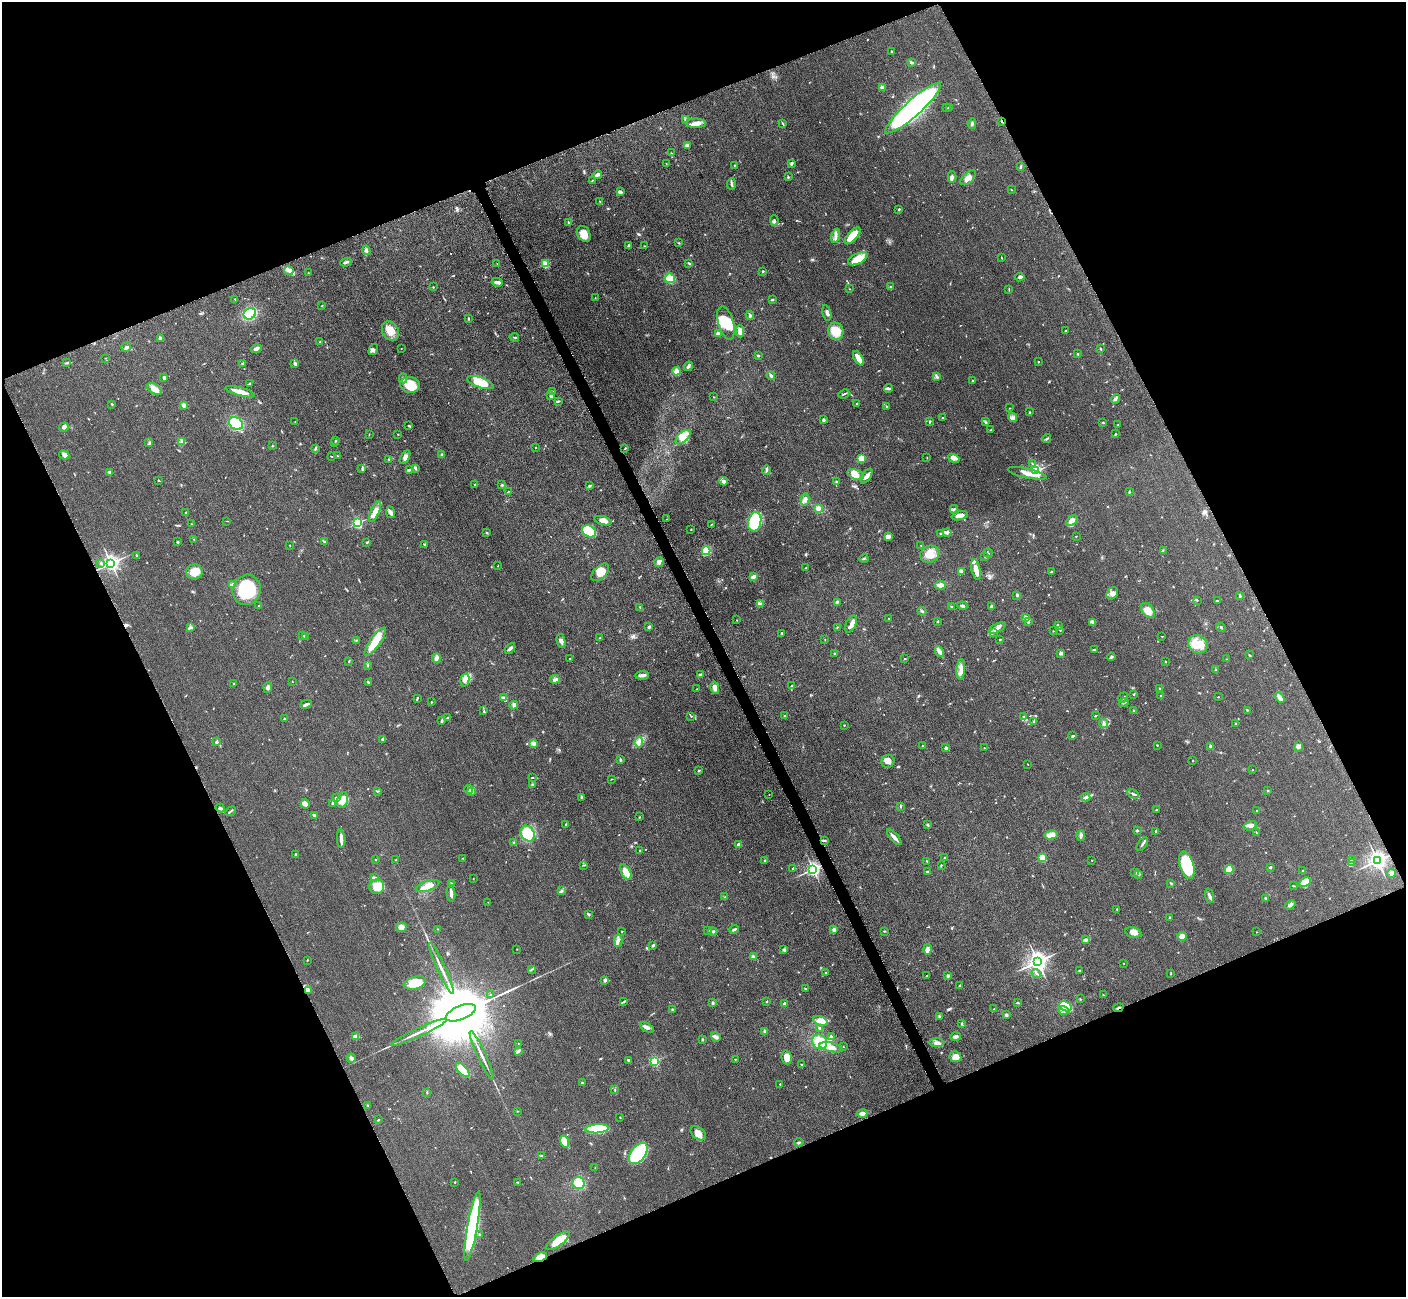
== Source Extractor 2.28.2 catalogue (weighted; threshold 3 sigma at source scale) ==
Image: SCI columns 66-5681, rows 190-5366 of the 5700 x 5663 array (HDU 1 of 3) = the unmasked area's bounding box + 8 px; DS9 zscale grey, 4 x 4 block average (1 PNG px = mean of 4 x 4 image px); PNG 1408 x 1299 px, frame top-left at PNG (2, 2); each listed source drawn as its Kron ellipse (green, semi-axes under 4 px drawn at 4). Shown black and unused: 44% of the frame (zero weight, under 3 of 5 exposures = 3% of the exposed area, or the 3 px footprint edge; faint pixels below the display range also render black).
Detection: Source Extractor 2.28.2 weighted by HDU 2 'WHT'. Background 0.0531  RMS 0.0059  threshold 0.0264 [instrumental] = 3 sigma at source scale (4.5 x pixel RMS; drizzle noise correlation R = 1.50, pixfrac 1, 0.05/0.05 arcsec/px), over >= 5 px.
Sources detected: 714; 2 too faint to see at this stretch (4 x 4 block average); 3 inside a brighter object's white glare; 4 cosmic-ray / hot-pixel residue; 1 long thin detection or spike segment (spike, bleed or trail) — neither listed nor drawn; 19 coinciding with a brighter row at this scale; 41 inside a brighter listed object's ellipse — not listed separately; of the other 644, all 500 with FLUX_AUTO >= 1.3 (the completeness limit of this list) listed and drawn (144 fainter detections not listed), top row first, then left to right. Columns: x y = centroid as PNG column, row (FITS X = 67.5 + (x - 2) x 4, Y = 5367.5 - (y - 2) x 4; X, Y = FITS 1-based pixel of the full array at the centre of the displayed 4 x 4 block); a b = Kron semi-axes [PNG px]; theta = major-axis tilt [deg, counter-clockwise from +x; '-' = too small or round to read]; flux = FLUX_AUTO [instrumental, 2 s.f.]
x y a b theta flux
892 51 2 2 - 2.1
912 62 3 2 - 7.5
882 88 3 3 - 9.9
946 107 3 2 - 1.9
949 107 4 3 - 7.9
913 108 37 8 42 1100
685 120 3 2 - 4
1002 121 2 2 - 11
696 123 10 4 1 22
783 124 4 2 - 2.8
972 124 5 2 - 6.6
687 145 3 3 - 15
671 153 2 2 - 1.6
792 163 3 3 - 5
666 164 2 2 - 1.3
734 165 2 2 - 2.6
1021 167 2 2 - 1.8
597 175 5 2 - 15
788 177 3 2 - 4.1
952 177 5 3 - 9.1
968 178 9 5 41 20
592 181 2 2 - 1.3
731 184 6 2 85 4.4
1011 190 3 2 - 1.7
620 192 3 2 - 11
600 201 2 2 - 1.8
899 209 2 2 - 3
774 220 5 2 - 5.8
568 222 3 2 - 1.8
584 234 8 6 -58 32
836 236 7 3 76 11
853 236 10 5 48 57
679 243 2 2 - 2
628 246 3 2 - 4.7
644 246 2 2 - 1.3
366 250 5 4 - 8.4
1001 257 3 2 - 2
858 259 10 5 25 55
346 262 5 2 - 6.6
497 263 2 2 - 2
689 263 4 2 - 4
545 264 2 2 - 180
289 271 5 4 - 11
763 271 2 2 - 3.1
308 273 2 2 - 1.3
1020 277 5 2 - 5
670 278 5 4 - 81
497 282 5 3 - 11
433 287 2 2 - 2
890 287 3 2 - 2.5
849 289 2 2 - 1.5
1009 289 2 2 - 1.6
595 298 2 2 - 1.5
235 299 2 2 - 1.4
772 300 3 2 - 3
322 306 3 2 - 2.2
827 313 8 2 -76 9.8
250 314 6 5 - 130
750 316 4 3 - 6
469 319 3 2 - 1.4
726 323 17 7 -74 100
390 331 10 8 -61 38
740 331 6 3 -89 25
836 331 9 7 -76 67
1066 331 2 2 - 3.1
718 333 2 2 - 41
514 337 5 2 - 2.1
160 338 3 3 - 12
320 342 2 2 - 2.7
126 347 5 3 - 7
256 349 5 3 - 12
373 349 6 4 57 9.2
401 349 2 2 - 1.5
1100 349 3 2 - 2.9
1077 354 2 2 - 3
758 356 2 2 - 14
106 358 2 2 - 1.5
859 358 8 3 -59 38
1038 362 2 2 - 1.6
66 363 2 2 - 1.9
243 363 3 2 - 2.9
295 364 3 2 - 8.8
688 366 5 3 - 6.5
676 371 4 3 - 32
771 376 4 2 - 8.1
936 376 3 2 - 3.1
164 378 2 2 - 12
403 378 5 3 - 6.5
972 380 2 2 - 2.6
480 382 14 5 -19 61
249 384 4 2 - 3
410 385 10 8 -10 91
889 388 4 2 - 6.9
154 389 8 4 -33 29
552 391 3 2 - 3
240 392 15 3 -15 37
844 394 6 2 26 3.9
551 396 3 2 - 10
714 397 2 2 - 1.6
1115 399 5 3 - 7
558 401 3 2 - 2.6
112 404 3 2 - 2.4
856 404 2 2 - 1.3
184 405 2 2 - 54
886 407 3 2 - 3.4
1010 408 2 2 - 1.5
1029 412 2 2 - 3.3
1013 417 4 3 - 10
942 418 2 2 - 1.8
823 420 3 2 - 7
295 421 2 2 - 1.5
930 421 4 2 - 3.3
985 422 3 2 - 3.2
1103 423 3 2 - 1.6
236 424 7 6 - 130
1118 424 2 2 - 1.4
409 426 3 2 - 2.5
64 427 5 3 - 7.3
991 429 2 2 - 1.4
369 434 2 2 - 1.3
398 434 2 2 - 1.7
1115 434 4 2 - 4.3
683 437 9 5 42 26
1047 438 4 2 - 5
335 440 2 2 - 2.8
149 442 2 2 - 2.5
181 442 4 3 - 6.4
334 443 2 2 - 1.6
272 446 2 2 - 1.8
535 447 2 2 - 4.1
625 448 3 2 - 2.4
315 449 3 2 - 4
64 455 5 3 - 9.9
442 455 3 2 - 5.3
331 456 3 2 - 2
337 456 2 2 - 1.4
405 457 7 3 58 11
927 458 2 2 - 1.4
953 458 6 3 -21 24
388 459 2 2 - 2
861 459 4 4 - 34
1032 463 4 2 - 3.2
415 468 3 2 - 6.1
362 469 3 2 - 2.8
409 470 3 2 - 5.4
766 470 5 3 - 5.5
1036 471 2 2 - 780
110 472 4 3 - 4.8
1027 473 20 4 -12 42
855 474 8 5 -22 26
867 476 8 3 57 16
158 480 2 2 - 2.1
724 481 4 3 - 14
836 481 3 2 - 2.3
474 484 2 2 - 1.6
502 485 2 2 - 4.4
590 486 2 2 - 2
508 492 3 2 - 2.1
1129 492 2 2 - 2.5
805 499 6 4 77 17
818 508 3 3 - 13
954 509 4 2 - 3.5
186 512 2 2 - 2
375 512 11 4 66 30
390 512 6 2 -81 6.2
960 516 8 3 17 23
667 519 2 2 - 1.5
227 521 3 2 - 1.4
603 521 9 3 -14 22
1072 521 6 4 40 15
755 522 10 6 77 210
357 523 2 2 - 550
191 524 2 2 - 1.6
712 524 3 2 - 2
691 529 2 2 - 2.2
589 531 7 5 -29 240
947 532 4 4 - 7.1
487 533 2 2 - 4.1
940 533 2 2 - 2.4
888 536 3 3 - 25
1076 536 2 2 - 1.5
194 539 2 2 - 2
324 541 3 2 - 4.8
178 542 2 2 - 3.7
367 542 3 2 - 3.3
290 545 2 2 - 1.6
425 545 3 2 - 3.8
921 545 2 2 - 1.6
1163 550 2 2 - 1.9
706 551 4 4 - 68
988 553 5 2 - 2.4
930 554 10 8 20 50
136 555 2 2 - 5.2
984 557 2 2 - 1.6
864 558 5 2 - 4.8
659 562 5 4 - 10
101 563 2 2 - 1.6
111 563 3 2 - 1500
497 566 3 2 - 1.3
806 568 2 2 - 1.8
976 569 11 3 -78 31
194 572 8 7 - 47
600 572 10 6 46 48
961 572 4 3 - 10
1051 572 2 2 - 3
754 577 3 2 - 17
232 584 3 2 - 4.2
940 585 5 3 - 21
247 590 15 14 - 210
1112 593 6 5 - 14
1017 595 2 2 - 8.2
1240 596 4 2 - 4.9
1197 600 2 2 - 1.7
1217 601 3 2 - 3.7
761 603 3 2 - 2.9
837 603 2 2 - 1.7
258 605 2 2 - 1.9
962 606 5 2 - 6.9
992 606 2 2 - 12
951 607 3 2 - 2.9
640 608 2 2 - 1.8
1148 610 8 5 -51 30
922 611 5 2 - 3.6
889 618 2 2 - 3.6
1026 618 4 3 - 10
737 620 2 2 - 1.6
938 621 3 2 - 2.9
1029 621 3 2 - 3
1093 622 2 2 - 2.2
851 624 9 5 63 18
1058 626 4 3 - 6.2
191 627 4 3 - 7.1
649 627 4 2 - 6.8
837 627 2 2 - 1.7
1221 627 5 2 - 3.1
997 628 9 3 27 14
1060 630 2 2 - 2.7
1053 631 2 2 - 1.5
782 633 3 2 - 3.9
993 633 2 2 - 1.9
303 636 3 2 - 2.9
1162 636 2 2 - 1.3
305 637 3 2 - 4.7
600 638 3 2 - 3.1
825 639 2 2 - 1.6
1000 639 2 2 - 1.8
356 640 2 2 - 2.3
561 641 7 4 -78 11
375 642 17 5 55 68
1198 644 10 8 -32 51
510 648 6 3 47 7.4
1094 650 4 2 - 3.9
939 652 5 3 - 21
835 653 2 2 - 3.3
1061 653 4 3 - 6.7
1249 655 3 2 - 1.9
1111 657 4 2 - 7.3
436 658 5 3 - 12
569 658 2 2 - 2
905 658 2 2 - 2
1226 659 2 2 - 1.6
349 661 2 2 - 2
1165 662 2 2 - 1.9
368 665 3 2 - 2.3
961 669 10 3 85 19
1216 670 3 2 - 2.9
642 675 7 2 4 15
700 675 2 2 - 10
555 679 5 2 - 7.1
465 680 6 4 77 15
292 681 2 2 - 1.6
368 682 3 2 - 4.4
233 683 2 2 - 2.4
792 686 3 2 - 3.6
268 687 5 3 - 8.8
715 688 6 3 -76 17
697 689 2 2 - 1.6
1160 689 3 2 - 3
1134 694 2 2 - 3.2
1160 695 2 2 - 2.2
1218 697 2 2 - 2
1280 697 6 2 -59 23
417 698 3 2 - 2.7
504 698 3 3 - 5.4
1123 698 5 2 - 3.4
431 702 2 2 - 2.8
1124 702 5 2 - 5.9
306 704 6 2 24 10
514 705 4 4 - 10
1247 710 3 2 - 1.8
484 711 3 2 - 2.2
1134 711 2 2 - 2.6
691 716 2 2 - 2.3
785 716 3 2 - 3.7
1023 716 2 2 - 1.6
1095 716 3 2 - 3.1
448 717 2 2 - 1.6
284 719 2 2 - 7.2
442 721 4 2 - 5.8
1034 721 2 2 - 2.4
1104 724 5 3 - 8.8
1236 724 3 2 - 3.7
844 725 2 2 - 2.4
1073 736 4 2 - 3.5
383 739 3 2 - 4.3
216 742 3 2 - 3.6
639 742 5 3 - 11
533 743 3 3 - 13
1157 745 2 2 - 2.4
922 746 2 2 - 1.6
1298 746 5 4 - 10
1211 747 3 2 - 13
946 748 2 2 - 16
984 748 2 2 - 1.4
620 760 3 2 - 4.6
888 761 7 6 - 19
1193 761 2 2 - 1.9
1027 764 2 2 - 3
1252 770 2 2 - 1.9
699 771 3 2 - 3.1
532 777 3 2 - 2.3
611 779 2 2 - 1.3
532 784 3 2 - 2.8
469 789 4 3 - 15
378 791 2 2 - 2.3
1268 791 2 2 - 8.6
471 792 3 3 - 18
769 794 2 2 - 1.5
1133 794 6 2 -28 6.5
582 797 2 2 - 3.9
1086 797 4 2 - 6.1
336 798 3 2 - 3.3
342 800 8 5 74 32
305 804 5 4 - 16
333 804 3 2 - 6.6
901 806 3 2 - 2.2
220 808 4 3 - 5.8
1156 810 2 2 - 2.1
231 811 5 2 - 4
1256 811 2 2 - 2.5
314 815 4 2 - 4.8
639 817 2 2 - 1.5
566 824 3 2 - 2.9
927 825 3 3 - 3.4
1250 826 7 4 17 12
1137 830 3 2 - 4.1
1156 831 2 2 - 1.9
1256 832 3 2 - 1.5
528 834 8 6 -56 110
1051 835 7 4 8 35
1081 835 5 2 - 9.9
894 837 10 2 -48 17
341 839 9 2 -86 21
824 840 4 2 - 5.3
514 842 2 2 - 3.2
1142 844 8 2 53 6.5
738 845 3 2 - 12
640 850 2 2 - 2.5
296 854 3 2 - 4.1
463 858 2 2 - 1.5
945 858 3 2 - 4.6
1042 858 2 2 - 130
375 859 2 2 - 2
396 860 3 2 - 1.5
765 860 2 2 - 2.4
1092 860 2 2 - 2
1352 860 4 3 - 10
927 861 3 2 - 3.5
1377 861 3 3 - 1400
1352 863 4 3 - 6.5
584 865 4 2 - 2.7
941 865 2 2 - 1.4
1187 865 14 7 -73 200
1270 867 3 2 - 3.5
793 868 3 2 - 2.8
813 869 2 2 - 1100
1229 870 4 4 - 34
1303 870 2 2 - 2.9
626 872 8 4 -61 31
927 872 3 2 - 4.2
1135 872 3 2 - 2.2
1391 873 5 2 - 7.9
1139 874 3 2 - 3.8
374 878 4 3 - 9.6
473 879 2 2 - 1.3
1305 882 6 4 27 54
452 883 2 2 - 1.9
1171 883 2 2 - 2.1
427 886 12 5 19 37
1294 886 3 2 - 1.8
377 887 7 7 - 65
562 891 3 2 - 3.3
451 893 8 2 -84 15
1209 896 7 2 -71 9.4
725 897 2 2 - 1.4
1266 898 3 2 - 4.9
488 902 2 2 - 1.4
1290 905 5 3 - 9.9
1117 909 3 2 - 2.1
588 914 3 2 - 2.6
1169 917 2 2 - 2.4
401 927 5 5 - 16
438 929 2 2 - 1.3
734 929 4 2 - 9.4
834 930 3 3 - 8
622 931 2 2 - 1.6
708 931 3 2 - 1.6
885 931 3 2 - 2.9
713 932 4 3 - 7.6
1133 932 8 5 -12 20
1257 932 2 2 - 2
1182 936 4 4 - 18
1085 940 3 3 - 6.2
618 941 6 3 87 11
653 946 3 2 - 2.7
517 949 2 2 - 1.5
928 949 5 3 - 11
784 950 3 3 - 4.3
753 956 3 3 - 5.8
307 960 2 2 - 1.9
1038 962 3 3 - 1800
1124 963 2 2 - 2.3
441 968 28 2 -65 25
531 969 3 2 - 2.5
1079 970 3 2 - 2.1
825 973 2 2 - 2.7
1036 973 5 2 - 5.8
1171 973 2 2 - 2
927 976 3 2 - 1.9
948 976 3 2 - 8.1
605 980 3 3 - 8.2
415 983 11 6 16 57
960 986 3 2 - 5.2
805 989 3 2 - 2.5
308 990 3 2 - 5.1
491 995 3 2 - 3
1103 995 2 2 - 2.1
1080 999 3 2 - 2.1
766 1001 2 2 - 2.7
623 1002 3 2 - 3.7
713 1003 3 2 - 4.3
784 1003 3 2 - 5.9
1017 1003 3 2 - 2.6
1065 1006 6 4 -30 100
1118 1008 5 2 - 5.8
994 1009 2 2 - 2.1
672 1010 2 2 - 7.6
1064 1010 5 3 - 12
461 1013 16 7 22 67000
1006 1015 3 3 - 5.6
939 1016 3 2 - 3.3
820 1021 8 4 -19 20
962 1024 2 2 - 3.4
647 1027 7 3 -29 13
820 1028 3 2 - 8
765 1031 4 3 - 7.7
419 1032 31 2 25 31
831 1036 3 2 - 4.5
955 1036 5 3 - 8.3
355 1037 4 2 - 23
716 1037 5 2 - 14
702 1040 3 2 - 3.1
819 1042 8 7 - 71
937 1042 7 3 0 12
518 1043 2 2 - 1.5
831 1047 12 4 -13 26
843 1047 2 2 - 1.3
518 1051 3 2 - 3.8
482 1055 27 2 -65 22
787 1057 7 5 -77 40
955 1057 6 5 - 24
351 1058 4 3 - 7.2
735 1059 2 2 - 1.8
628 1060 4 2 - 5.3
654 1061 2 2 - 300
802 1065 2 2 - 3.7
463 1070 9 4 -49 56
582 1083 3 2 - 2.4
780 1084 2 2 - 3.9
615 1090 2 2 - 2
427 1092 3 2 - 2.6
367 1105 3 2 - 2.7
517 1111 2 2 - 1.9
862 1113 5 4 - 10
620 1118 2 2 - 1.8
378 1120 3 2 - 2.2
597 1129 11 4 4 200
698 1133 8 5 -39 30
565 1141 6 3 -72 73
799 1142 4 2 - 3.7
638 1153 12 7 53 470
542 1156 3 2 - 3.2
595 1168 2 2 - 1.4
455 1182 2 2 - 2.2
518 1182 3 2 - 3.1
578 1183 6 6 - 64
473 1226 35 5 80 560
479 1235 2 2 - 2.3
558 1241 14 5 35 54
540 1257 7 4 24 29
Overlapping masked pixels (flux is a lower limit): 3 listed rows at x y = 1002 121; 1118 1008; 540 1257
Diffuse or blended objects may show on this block-average render without a row.